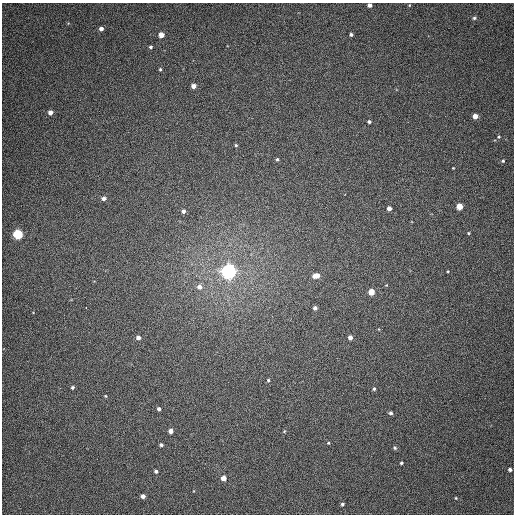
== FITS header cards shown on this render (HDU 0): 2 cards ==
NAXIS1  =                  512
NAXIS2  =                  512

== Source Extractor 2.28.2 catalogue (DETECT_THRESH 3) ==
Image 512 x 512 px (HDU 0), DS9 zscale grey, 1 PNG px = 1 image px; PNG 516 x 516 px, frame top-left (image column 1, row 512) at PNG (2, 3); no overlay
Background 378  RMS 9.2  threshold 27.5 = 3 sigma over >= 5 px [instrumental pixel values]
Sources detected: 51; all 51 listed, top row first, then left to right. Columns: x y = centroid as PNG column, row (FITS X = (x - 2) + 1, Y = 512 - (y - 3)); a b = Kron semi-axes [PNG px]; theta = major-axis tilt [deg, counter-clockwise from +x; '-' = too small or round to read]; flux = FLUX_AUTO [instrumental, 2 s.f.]
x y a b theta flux
369 5 4 4 - 2500
409 5 4 4 - 510
474 18 6 5 - 1300
101 29 4 4 - 2800
351 34 4 3 - 1300
161 35 4 4 - 7800
151 47 3 3 - 1000
160 69 5 4 - 770
194 86 4 4 - 4000
50 112 4 4 - 3600
475 116 4 4 - 5500
369 122 4 3 - 1300
499 137 5 4 - 700
236 145 4 3 - 730
277 159 5 4 - 1000
503 161 4 4 - 840
453 168 2 2 - 390
104 198 5 4 - 2800
459 206 4 4 - 12000
389 208 4 4 - 3500
183 211 5 5 - 2100
468 233 3 2 - 660
18 234 5 5 - 64000
229 271 5 5 - 360000
448 271 3 2 - 480
316 276 7 4 10 7200
386 285 4 3 - 490
199 287 7 7 - 3200
371 292 4 4 - 12000
86 307 2 2 - 1800
315 308 4 4 - 2100
138 337 4 4 - 2700
350 337 4 4 - 3200
268 380 4 4 - 710
72 387 4 4 - 1100
374 389 4 4 - 980
105 396 4 3 - 520
159 409 4 3 - 1600
391 413 4 4 - 1500
171 431 4 4 - 3800
284 431 4 4 - 570
328 443 4 4 - 620
161 445 4 4 - 1400
395 448 5 5 - 1100
401 463 3 3 - 960
510 469 4 3 - 1700
156 471 4 4 - 1500
223 478 4 4 - 5300
143 496 4 4 - 2700
456 498 4 4 - 580
342 504 3 3 - 1100
At the frame edge (FLAGS 8, measured only in part): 1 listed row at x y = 369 5